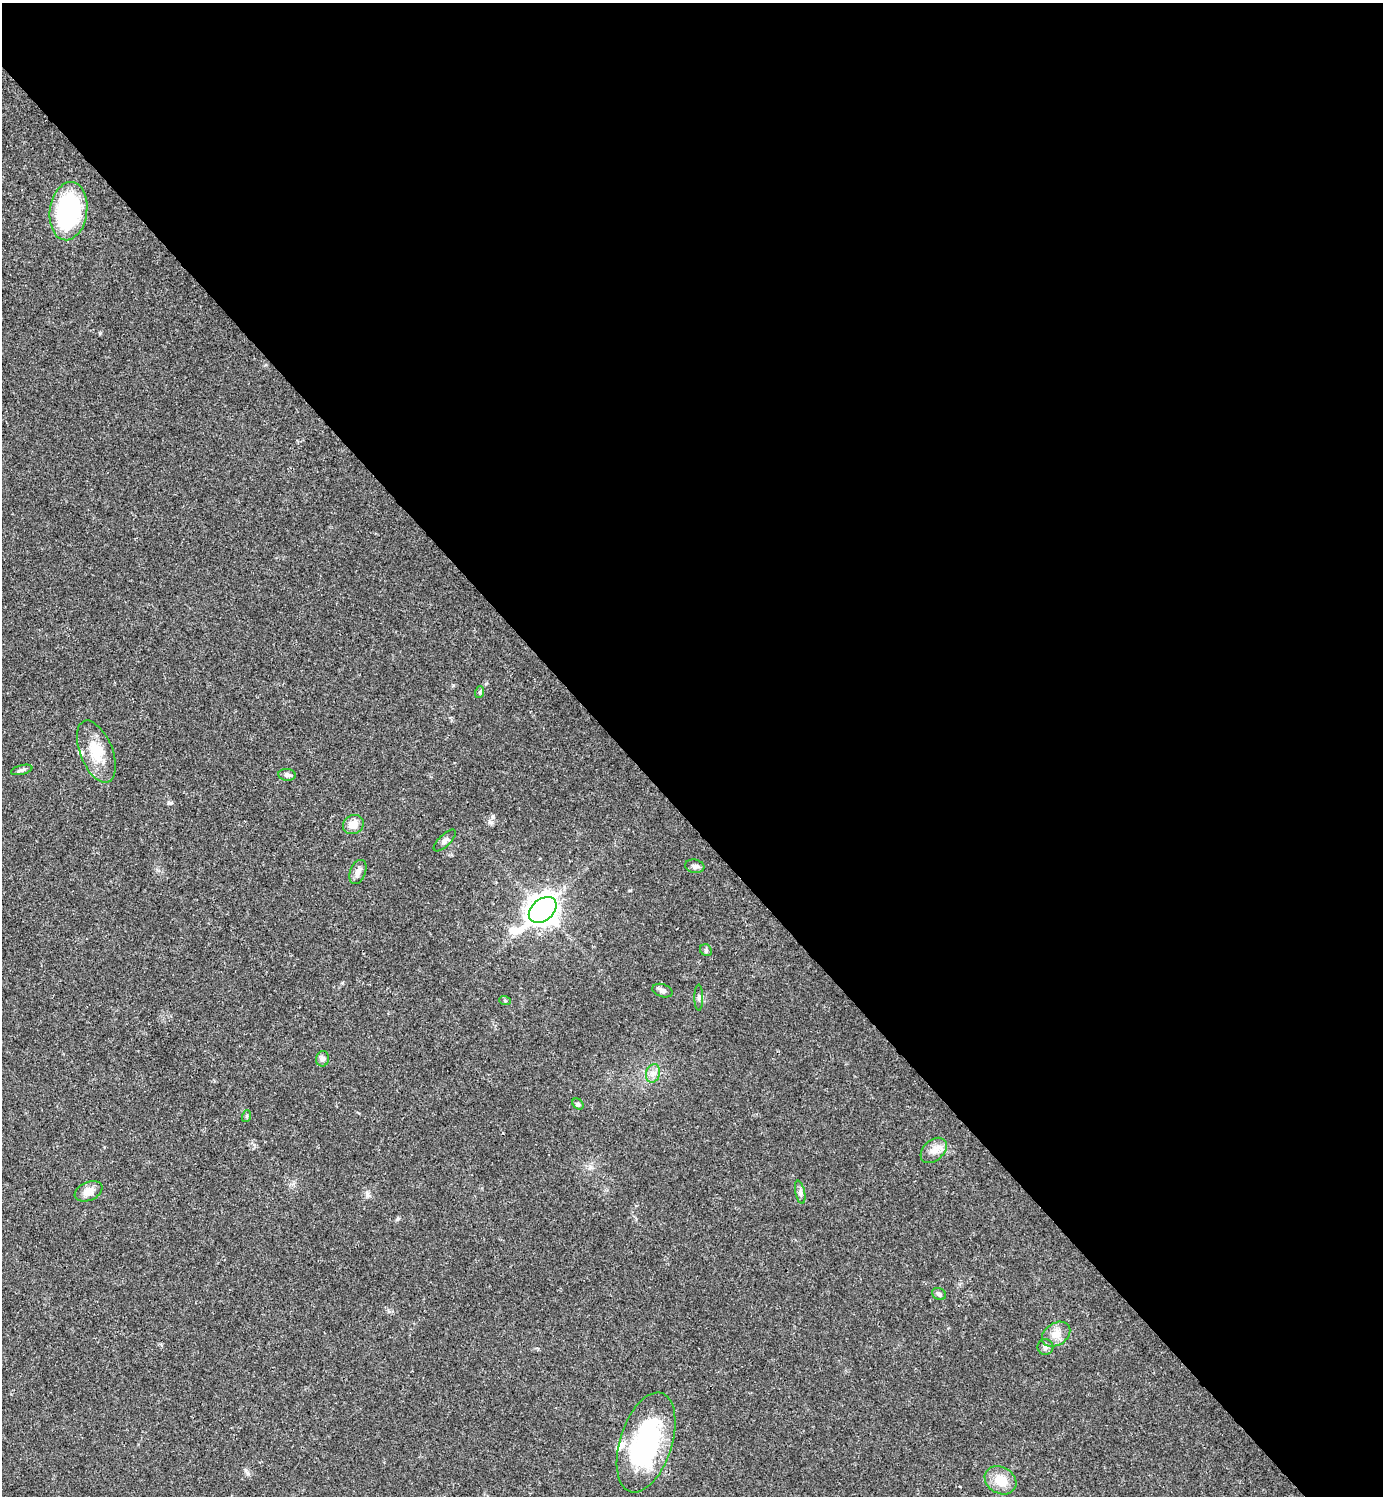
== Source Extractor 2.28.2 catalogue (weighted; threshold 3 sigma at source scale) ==
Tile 8 of 4 x 4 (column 4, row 2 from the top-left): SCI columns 4443-5823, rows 2989-4482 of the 5981 x 5981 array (HDU 1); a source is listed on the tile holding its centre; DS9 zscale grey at full resolution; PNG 1385 x 1498 px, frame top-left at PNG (2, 3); each listed source drawn as its Kron ellipse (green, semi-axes under 4 px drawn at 4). Shown black and unused: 55% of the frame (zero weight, under 3 of 4 exposures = <1% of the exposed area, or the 3 px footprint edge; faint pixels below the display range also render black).
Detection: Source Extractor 2.28.2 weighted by HDU 2 'WHT'; one run over the whole footprint, this tile lists its part. Background 0.0205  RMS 0.0022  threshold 0.0101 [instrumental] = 3 sigma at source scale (4.5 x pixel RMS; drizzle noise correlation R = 1.50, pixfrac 1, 0.05/0.05 arcsec/px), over >= 5 px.
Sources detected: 28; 2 inside a brighter listed object's ellipse — not listed separately; the other 26 listed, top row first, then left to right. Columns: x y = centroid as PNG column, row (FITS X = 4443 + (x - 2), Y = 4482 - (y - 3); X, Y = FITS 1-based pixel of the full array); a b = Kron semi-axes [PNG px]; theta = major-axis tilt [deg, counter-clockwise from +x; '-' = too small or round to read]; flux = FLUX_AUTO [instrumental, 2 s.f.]
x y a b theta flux
68 211 29 18 82 32
480 692 6 4 71 0.31
96 752 33 16 -68 6.2
22 770 11 4 13 0.55
287 775 9 6 -6 0.66
353 824 11 9 27 2.5
445 841 14 6 44 0.82
695 866 10 6 -10 0.81
358 872 13 8 69 1.2
543 910 15 10 40 250
706 950 6 5 - 0.41
662 991 10 6 -18 0.79
699 998 13 3 -90 0.49
505 1001 6 4 -19 0.29
323 1059 8 6 79 0.81
653 1073 9 7 74 1.1
578 1104 6 5 - 0.41
247 1116 6 4 72 0.28
934 1150 15 10 42 1.9
89 1191 14 9 25 2
800 1192 12 4 -78 0.72
939 1294 7 5 -29 0.51
1056 1334 15 11 34 2.3
1045 1347 8 8 - 0.68
646 1442 52 26 72 33
1001 1480 17 13 -31 4.3
Unlisted compact peaks at least as high as the median listed source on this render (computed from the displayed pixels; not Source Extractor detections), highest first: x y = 100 333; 171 803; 493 816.